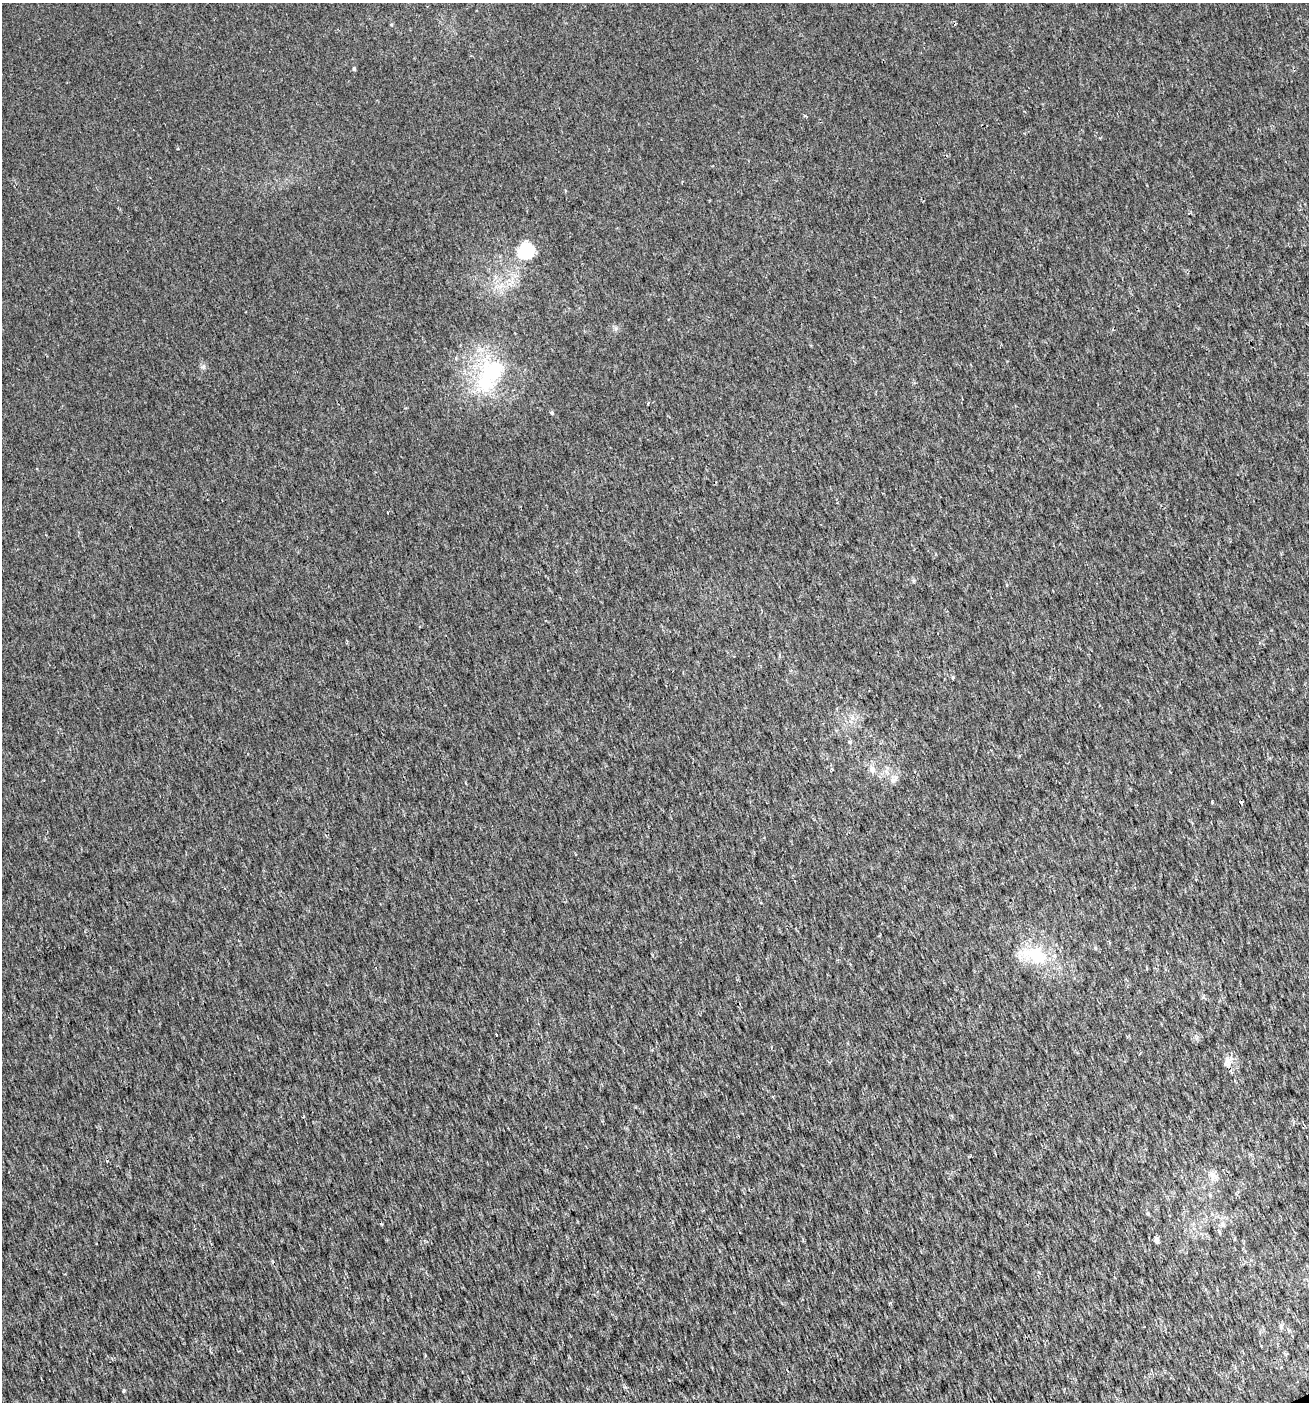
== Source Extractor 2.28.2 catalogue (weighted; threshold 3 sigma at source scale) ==
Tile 6 of 4 x 4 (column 2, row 2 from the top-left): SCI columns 1391-2697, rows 2801-4200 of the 5452 x 5599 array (HDU 1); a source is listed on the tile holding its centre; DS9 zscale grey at full resolution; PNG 1311 x 1404 px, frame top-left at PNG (2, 3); no overlay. Shown black and unused: <1% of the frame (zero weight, under 2 of 3 exposures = <1% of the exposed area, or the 3 px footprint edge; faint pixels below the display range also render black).
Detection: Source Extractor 2.28.2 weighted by HDU 2 'WHT'; one run over the whole footprint, this tile lists its part. Background 0.00179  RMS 0.0037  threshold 0.0168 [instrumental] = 3 sigma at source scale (4.5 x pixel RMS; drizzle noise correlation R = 1.50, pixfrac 1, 0.0396/0.0396 arcsec/px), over >= 5 px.
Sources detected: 23; all 23 listed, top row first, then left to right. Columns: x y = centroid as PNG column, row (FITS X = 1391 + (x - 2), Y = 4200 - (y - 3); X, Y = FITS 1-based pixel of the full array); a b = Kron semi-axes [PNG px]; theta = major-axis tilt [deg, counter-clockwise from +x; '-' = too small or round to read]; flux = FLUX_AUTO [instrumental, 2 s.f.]
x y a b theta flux
354 69 5 4 - 0.52
804 115 5 3 - 0.41
526 250 15 13 62 20
490 375 55 30 60 34
648 403 4 3 - 0.35
552 413 5 4 - 0.53
387 512 3 3 - 0.85
953 678 4 4 - 0.71
852 718 7 4 72 0.97
850 742 5 5 - 0.49
872 769 8 7 - 2
893 780 10 6 22 1.4
1241 802 3 3 - 0.66
1037 956 33 23 -21 18
496 1035 3 2 - 0.64
1227 1060 13 8 -79 2.4
773 1097 4 3 - 0.35
1213 1175 13 9 -74 2.3
1148 1213 5 4 - 0.46
1223 1225 8 6 -75 1.1
1156 1240 5 4 - 1.3
1281 1327 8 5 79 0.91
123 1391 3 3 - 1.2
Unlisted compact peaks at least as high as the median listed source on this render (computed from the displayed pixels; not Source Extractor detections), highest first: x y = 203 367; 616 328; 1212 802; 914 581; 890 1303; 391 25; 1203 997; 1095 948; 1196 1038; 1007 585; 1100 138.